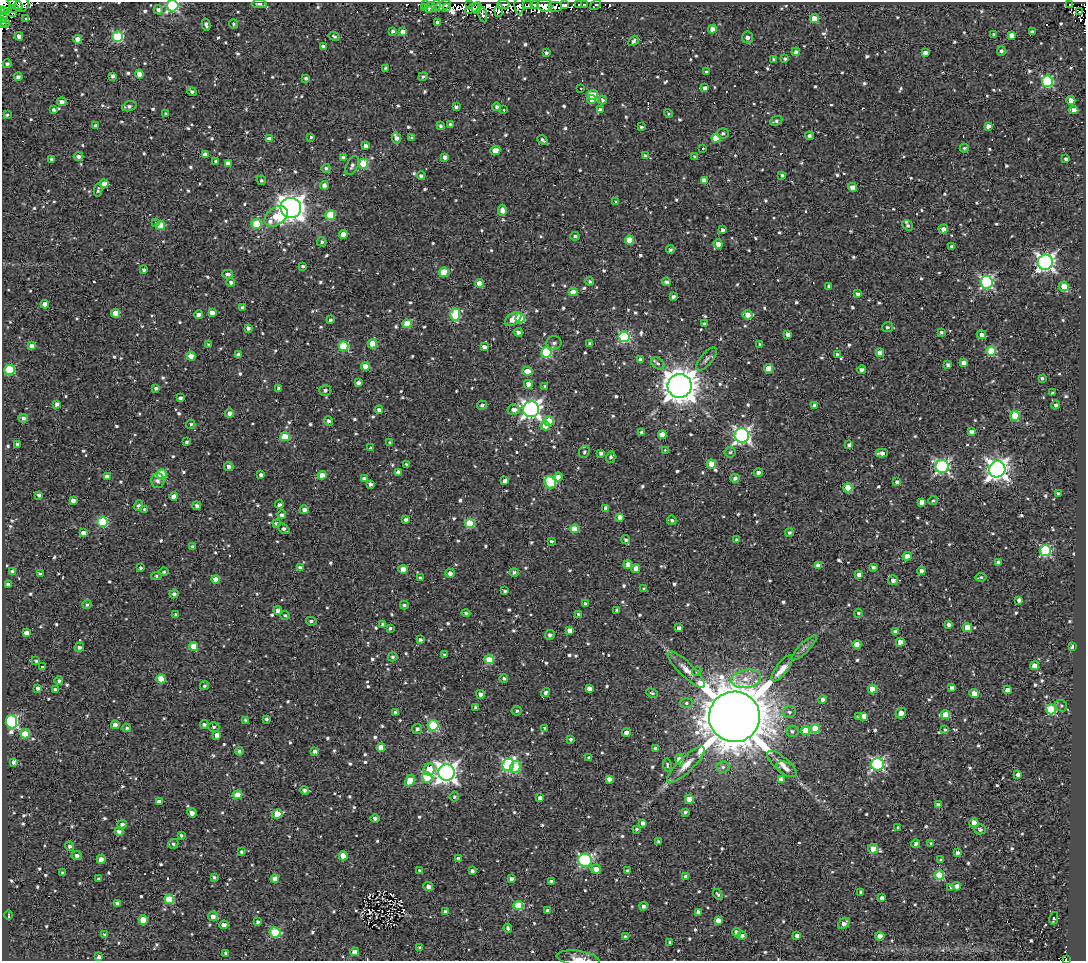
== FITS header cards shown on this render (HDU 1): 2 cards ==
NAXIS1  =                 1084
NAXIS2  =                  959

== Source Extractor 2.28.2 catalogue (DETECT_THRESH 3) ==
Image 1084 x 959 px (HDU 1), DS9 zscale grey, 1 PNG px = 1 image px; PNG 1088 x 963 px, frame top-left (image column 1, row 959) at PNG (2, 2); each listed source drawn as its Kron ellipse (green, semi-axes under 4 px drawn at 4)
Background 1.51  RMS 4.8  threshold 14.5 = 3 sigma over >= 5 px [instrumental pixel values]
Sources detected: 1006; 4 with non-positive FLUX_AUTO (blend fragments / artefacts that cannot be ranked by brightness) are neither listed nor drawn; of the other 1002, the 500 brightest by FLUX_AUTO listed and drawn (502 fainter detections omitted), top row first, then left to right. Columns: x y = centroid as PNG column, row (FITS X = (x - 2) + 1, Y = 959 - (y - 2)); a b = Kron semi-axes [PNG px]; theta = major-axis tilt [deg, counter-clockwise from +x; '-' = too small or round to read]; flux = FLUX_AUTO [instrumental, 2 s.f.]
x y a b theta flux
4 4 10 5 -70 5.6e+03
16 4 8 4 -30 1.3e+04
22 4 8 6 53 8.4e+03
259 4 7 4 1 9.9e+02
470 4 3 2 - 6.7e+02
535 4 4 3 - 1.9e+03
425 5 4 3 - 6.5e+02
436 5 6 2 69 7.1e+02
503 5 6 4 0 7.1e+03
519 5 9 4 -88 3.6e+03
528 5 5 4 - 1.3e+03
545 5 7 6 - 8.2e+03
565 5 4 3 - 1.1e+03
579 5 3 3 - 7.7e+02
584 5 4 3 - 1.4e+03
595 5 6 3 34 6.7e+02
1070 5 4 3 - 1.9e+03
172 6 6 5 - 5.2e+04
443 6 8 4 20 3.9e+03
430 7 5 4 - 1.7e+03
556 7 7 5 0 1.3e+03
14 8 3 2 - 1.9e+03
425 8 3 3 - 7.2e+02
447 8 3 3 - 1.2e+03
472 8 7 3 31 1.8e+03
477 8 6 4 65 1.9e+03
2 10 4 2 - 5.5e+03
158 10 5 4 - 1.0e+03
499 10 6 3 83 9.6e+02
1079 12 3 3 - 1.1e+03
12 13 3 2 - 1.8e+03
2 14 9 3 -68 7.3e+03
482 14 8 3 -76 7.9e+02
26 18 3 3 - 5.9e+02
814 19 4 4 - 6.4e+03
438 22 4 3 - 1.3e+03
2 23 5 2 - 9.2e+03
5 23 5 3 - 6.1e+03
234 24 4 3 - 5.8e+02
206 25 6 3 -77 9.1e+02
712 29 4 4 - 2.2e+03
392 31 4 3 - 7.7e+02
1032 31 3 3 - 5.7e+02
403 32 4 4 - 3.1e+03
994 34 4 3 - 9.5e+02
1011 35 4 4 - 1.9e+03
19 36 4 4 - 2.4e+03
334 36 5 3 - 8.2e+02
118 37 5 5 - 2.6e+04
748 37 6 5 - 1.6e+03
77 39 4 4 - 3.5e+03
633 41 6 4 48 1.0e+03
323 46 4 3 - 9.0e+02
1001 51 5 4 - 8.5e+02
796 52 4 4 - 9.4e+02
546 53 3 3 - 7.0e+02
925 53 4 3 - 1.7e+03
773 59 4 3 - 5.7e+02
785 59 3 3 - 7.8e+02
7 64 4 3 - 8.1e+02
386 68 3 3 - 6.4e+02
706 72 3 3 - 6.5e+02
139 74 4 4 - 2.8e+03
113 76 3 3 - 9.6e+02
18 77 4 4 - 1.1e+03
423 77 4 4 - 7.3e+02
306 78 3 3 - 7.9e+02
1047 81 5 5 - 3.3e+04
581 88 3 2 - 8.7e+02
705 88 4 4 - 1.6e+03
192 91 5 3 - 7.6e+02
593 95 5 5 - 1.3e+04
592 99 4 3 - 2.7e+03
602 100 4 4 - 6.4e+02
1071 100 4 4 - 2.6e+03
62 102 5 4 - 1.3e+03
129 106 7 4 18 9.1e+02
456 107 3 3 - 8.6e+02
497 107 4 4 - 9.4e+02
54 110 3 3 - 7.5e+02
504 110 3 2 - 7.1e+02
600 110 4 4 - 1.2e+03
1074 110 4 4 - 2.3e+03
166 114 4 3 - 6.8e+02
668 114 4 4 - 5.5e+02
7 115 3 3 - 6.2e+02
776 121 6 4 25 7.8e+02
95 125 4 4 - 6.4e+02
451 125 4 4 - 1.5e+03
441 126 4 3 - 7.4e+02
988 126 4 3 - 1.4e+03
641 127 3 3 - 7.5e+02
723 133 6 5 - 7.8e+02
809 136 4 4 - 9.7e+02
311 137 3 3 - 5.8e+02
396 138 5 4 - 1.5e+03
412 138 3 3 - 8.0e+02
716 138 4 4 - 8.1e+03
269 139 4 4 - 1.8e+03
542 140 5 3 - 7.4e+02
365 146 4 4 - 2.0e+03
703 148 3 3 - 1.2e+03
964 148 4 4 - 5.9e+02
495 150 5 4 - 3.9e+03
205 154 4 4 - 1.5e+03
78 156 5 4 - 1.2e+03
645 156 4 3 - 5.8e+02
343 157 4 4 - 1.2e+03
445 157 4 4 - 1.6e+03
695 157 3 3 - 7.4e+02
51 159 4 3 - 9.3e+02
1066 159 4 3 - 7.5e+02
216 161 3 3 - 6.2e+02
228 163 4 4 - 2.6e+03
363 164 5 5 - 1.4e+04
352 166 10 5 64 1.3e+03
326 168 4 4 - 6.5e+02
782 175 4 4 - 6.8e+02
421 176 4 4 - 8.9e+02
261 180 5 4 - 5.9e+02
704 180 4 4 - 2.7e+03
104 184 4 4 - 4.4e+03
324 185 4 4 - 1.5e+03
853 187 4 4 - 1.9e+03
98 190 7 3 83 6.2e+02
615 202 3 3 - 9.2e+02
291 208 10 10 - 3.6e+05
502 210 5 4 - 1.9e+03
330 215 5 5 - 1.4e+04
276 216 13 8 39 9.7e+03
156 223 3 3 - 9.5e+02
257 224 5 5 - 1.2e+04
160 225 5 4 - 7.4e+03
908 225 6 4 -39 7.3e+02
943 229 4 4 - 1.8e+03
722 230 3 3 - 8.6e+02
343 234 4 4 - 3.6e+03
575 236 5 4 - 6.8e+02
629 240 4 4 - 6.3e+03
322 242 4 4 - 6.5e+02
718 244 5 4 - 2.5e+03
951 246 3 3 - 5.6e+02
670 250 4 4 - 6.6e+02
1045 262 7 7 - 1.3e+05
303 266 4 3 - 6.3e+02
144 270 4 3 - 7.2e+02
444 272 5 4 - 9.5e+03
228 274 5 3 - 1.0e+03
590 281 4 4 - 6.7e+02
231 282 4 4 - 1.0e+03
667 282 4 4 - 1.1e+03
986 282 6 6 - 5.5e+04
479 283 4 4 - 4.1e+03
829 286 4 4 - 1.0e+03
1064 286 5 4 - 6.5e+03
573 292 4 4 - 4.5e+03
857 294 4 4 - 9.9e+02
673 297 4 3 - 9.9e+02
45 304 4 4 - 2.4e+03
243 308 4 3 - 1.1e+03
116 313 4 4 - 5.4e+03
212 313 4 4 - 2.1e+03
198 315 4 3 - 1.3e+03
455 315 6 5 - 1.8e+04
747 315 5 4 - 3.4e+03
520 318 5 4 - 1.5e+04
513 319 9 5 35 4.2e+03
330 320 3 3 - 7.0e+02
407 324 4 4 - 9.5e+03
704 324 4 3 - 5.6e+02
887 327 5 5 - 6.4e+02
248 328 4 3 - 1.1e+03
518 332 4 4 - 1.2e+03
941 332 3 3 - 5.8e+02
788 334 4 4 - 1.7e+03
981 335 5 4 - 1.7e+03
624 337 5 5 - 3.5e+04
554 343 7 6 - 9.5e+02
590 343 4 3 - 1.1e+03
372 344 5 4 - 7.1e+03
208 345 4 4 - 5.7e+02
759 345 3 3 - 5.9e+02
31 346 4 4 - 2.2e+03
344 346 5 4 - 1.5e+04
484 347 4 4 - 1.4e+03
991 351 5 5 - 1.7e+04
546 352 5 5 - 2.8e+04
880 353 4 4 - 4.1e+03
239 355 4 4 - 2.0e+03
837 355 3 3 - 9.7e+02
191 356 4 4 - 3.9e+03
640 359 4 4 - 1.3e+03
706 359 14 6 50 1.2e+03
658 363 7 5 -37 9.0e+02
964 363 4 4 - 1.8e+03
948 365 4 4 - 1.0e+03
365 366 4 4 - 3.4e+03
769 369 4 4 - 7.8e+03
10 370 5 5 - 2.1e+04
861 370 4 4 - 1.2e+03
527 371 5 4 - 6.2e+03
1042 378 3 3 - 6.1e+02
358 383 4 4 - 1.4e+03
528 384 4 4 - 2.4e+03
545 386 3 3 - 6.1e+02
680 386 12 12 - 6.3e+05
156 388 4 3 - 1.3e+03
279 388 3 3 - 7.1e+02
325 390 6 5 - 1.1e+03
1053 393 3 3 - 7.7e+02
180 398 4 4 - 8.2e+02
57 404 4 4 - 1.3e+03
482 405 5 4 - 7.2e+02
815 405 4 4 - 1.3e+03
1056 405 4 4 - 8.0e+02
531 409 8 7 - 1.5e+05
379 410 4 4 - 1.3e+03
514 410 6 5 - 2.0e+03
229 413 4 4 - 1.2e+03
1015 416 5 5 - 1.3e+04
23 418 4 4 - 1.0e+03
329 421 5 4 - 8.6e+02
549 421 5 4 - 8.9e+03
191 424 4 4 - 6.1e+02
545 426 5 4 - 4.3e+03
971 431 4 3 - 1.5e+03
642 432 3 3 - 9.8e+02
662 435 4 4 - 3.9e+03
742 435 7 7 - 9.7e+04
285 437 5 4 - 9.4e+03
186 442 3 3 - 6.1e+02
390 443 4 3 - 8.2e+02
17 444 3 3 - 5.9e+02
849 445 4 4 - 1.0e+03
371 448 4 3 - 5.6e+02
665 450 3 2 - 6.5e+02
584 452 6 5 - 6.0e+02
730 452 5 5 - 6.5e+02
601 453 4 4 - 9.8e+02
882 453 6 4 0 1.7e+03
611 457 5 4 - 8.1e+02
407 464 3 3 - 6.7e+02
711 464 4 4 - 8.9e+03
229 467 4 4 - 1.2e+03
942 467 7 6 - 7.3e+04
997 469 8 8 - 2.2e+05
398 472 4 4 - 1.8e+03
758 472 4 4 - 1.2e+03
162 474 5 5 - 1.6e+04
261 475 4 3 - 1.1e+03
322 475 4 4 - 4.0e+03
107 477 4 4 - 2.2e+03
558 477 5 4 - 1.7e+03
735 478 4 4 - 1.1e+03
364 479 4 4 - 1.4e+03
158 481 7 7 - 1.2e+03
505 481 4 4 - 1.9e+03
550 482 6 5 - 2.2e+04
897 482 3 3 - 1.3e+03
370 484 4 3 - 1.2e+03
848 488 4 4 - 9.6e+03
1058 493 3 3 - 6.8e+02
39 495 4 3 - 1.1e+03
174 496 4 4 - 2.1e+03
73 500 4 4 - 1.5e+03
933 501 5 4 - 5.8e+02
921 502 4 4 - 2.3e+03
279 504 4 3 - 1.3e+03
138 505 5 4 - 7.3e+02
197 506 4 4 - 9.1e+02
606 508 4 4 - 1.7e+03
145 510 4 3 - 7.5e+02
304 510 4 4 - 1.3e+03
282 515 4 4 - 1.0e+03
620 517 4 4 - 2.2e+03
406 519 4 3 - 1.3e+03
672 520 5 4 - 7.0e+02
103 522 5 5 - 1.9e+04
470 523 5 4 - 1.3e+04
276 524 4 3 - 8.4e+02
284 529 6 4 -40 1.0e+03
574 529 5 4 - 8.2e+03
83 533 4 4 - 1.9e+03
789 533 4 4 - 8.6e+02
626 540 5 4 - 9.0e+02
737 540 3 3 - 7.7e+02
551 541 3 3 - 6.1e+02
193 547 4 4 - 8.3e+02
1045 551 5 5 - 3.1e+04
907 556 4 4 - 3.6e+03
998 562 4 3 - 1.4e+03
628 565 4 4 - 3.1e+03
818 566 4 4 - 2.8e+03
300 567 4 3 - 9.1e+02
873 567 4 3 - 1.0e+03
140 568 3 3 - 6.6e+02
403 569 4 4 - 3.7e+03
636 569 4 4 - 3.1e+03
13 571 4 4 - 2.2e+03
921 571 4 4 - 1.3e+03
164 572 5 4 - 6.6e+02
514 572 4 4 - 9.1e+02
450 573 4 4 - 1.5e+03
40 574 4 3 - 6.4e+02
859 574 4 4 - 1.8e+03
156 576 5 4 - 5.6e+02
981 577 5 3 - 6.3e+02
420 578 3 3 - 6.6e+02
215 579 4 4 - 2.8e+03
893 580 5 5 - 1.7e+03
8 584 4 3 - 8.6e+02
644 589 4 3 - 5.9e+02
505 591 4 3 - 6.6e+02
174 594 4 4 - 1.1e+03
1019 600 4 4 - 1.4e+03
585 603 4 3 - 5.7e+02
87 605 4 4 - 5.6e+02
404 605 4 3 - 6.6e+02
278 610 4 4 - 1.3e+03
617 610 4 3 - 9.3e+02
466 613 4 3 - 5.9e+02
858 613 4 4 - 6.3e+02
578 614 4 4 - 6.9e+02
176 615 3 3 - 1.5e+03
285 615 5 4 - 5.6e+02
311 621 5 4 - 7.6e+02
382 625 4 4 - 6.8e+02
949 625 4 4 - 1.0e+03
390 628 3 3 - 5.8e+02
679 628 4 4 - 1.4e+03
967 628 4 4 - 8.4e+03
570 630 4 4 - 2.5e+03
895 631 4 3 - 1.1e+03
26 633 4 4 - 2.0e+03
550 635 5 4 - 1.1e+03
420 640 4 3 - 9.7e+02
900 642 4 4 - 2.8e+03
857 645 4 4 - 4.2e+03
193 646 4 4 - 9.0e+03
79 647 5 4 - 8.9e+02
1072 647 4 3 - 9.3e+02
804 648 17 5 45 1.3e+03
444 655 4 3 - 6.5e+02
393 657 4 4 - 6.7e+02
489 660 4 4 - 9.8e+03
36 661 4 3 - 6.0e+02
1034 666 4 4 - 4.6e+03
42 667 3 3 - 8.3e+02
782 668 16 5 54 4.3e+03
686 669 25 7 -44 3.6e+03
697 671 5 4 - 5.6e+02
504 678 4 4 - 7.2e+02
161 679 4 4 - 8.0e+03
746 679 15 9 9 4.3e+03
59 681 4 4 - 7.3e+02
204 686 5 4 - 6.5e+02
38 688 4 3 - 1.2e+03
589 688 4 4 - 1.6e+03
952 688 4 4 - 1.7e+03
55 689 3 3 - 8.2e+02
872 689 4 4 - 6.8e+03
1008 690 4 4 - 1.6e+03
545 693 5 4 - 8.5e+02
652 693 6 4 -25 6.7e+02
480 694 4 4 - 1.2e+03
974 694 4 4 - 4.4e+03
823 700 4 4 - 1.3e+03
686 703 6 5 - 7.4e+02
1061 706 6 5 - 6.0e+02
476 708 4 3 - 9.8e+02
1051 709 5 5 - 2.3e+04
517 711 5 5 - 6.7e+02
395 712 3 3 - 6.1e+02
789 712 7 6 - 7.8e+02
901 713 5 5 - 2.1e+03
946 715 4 4 - 7.2e+03
864 716 4 4 - 2.0e+03
734 717 25 25 - 2.4e+06
858 717 4 3 - 6.0e+02
266 719 3 3 - 7.5e+02
246 720 4 4 - 8.7e+02
11 722 6 5 - 5.6e+04
204 724 4 4 - 8.7e+02
115 725 4 4 - 2.2e+03
433 725 5 5 - 2.3e+04
214 727 6 4 2 6.1e+02
127 728 4 4 - 6.4e+02
545 728 3 3 - 6.6e+02
417 729 5 5 - 8.5e+02
815 729 4 4 - 8.4e+03
806 730 4 4 - 8.0e+03
945 730 4 3 - 5.9e+02
792 731 6 5 - 9.6e+02
626 733 4 4 - 2.6e+03
25 734 5 4 - 8.2e+03
217 735 4 4 - 2.0e+03
571 739 3 3 - 6.3e+02
381 748 4 4 - 4.8e+03
656 748 3 3 - 7.9e+02
239 751 4 4 - 7.5e+02
315 751 4 3 - 1.1e+03
589 758 3 3 - 5.7e+02
679 760 5 4 - 4.3e+03
14 762 4 3 - 1.0e+03
782 764 18 7 -41 2.4e+03
877 764 6 6 - 6.1e+04
508 765 6 5 - 4.6e+04
667 765 6 4 -84 5.6e+02
686 765 25 7 44 3.7e+03
515 767 6 5 - 1.5e+04
723 767 6 5 - 8.0e+02
429 769 6 5 - 8.5e+03
787 769 11 6 -29 1.5e+03
446 773 8 8 - 2.0e+05
1018 775 4 4 - 1.8e+03
427 778 5 5 - 1.2e+04
609 779 4 3 - 1.7e+03
781 779 4 4 - 2.5e+03
410 781 6 4 61 5.9e+03
305 790 4 4 - 9.9e+02
238 795 4 4 - 6.6e+03
454 797 5 4 - 6.4e+02
540 798 4 4 - 1.8e+03
689 799 4 4 - 4.9e+03
159 802 4 4 - 2.4e+03
938 805 4 3 - 1.1e+03
685 812 4 3 - 6.5e+02
192 813 5 4 - 1.7e+03
277 814 5 4 - 7.1e+03
375 818 4 4 - 1.1e+03
643 823 4 4 - 1.5e+03
974 823 4 4 - 5.2e+03
122 824 4 4 - 9.5e+02
898 827 3 3 - 6.0e+02
636 829 3 3 - 5.6e+02
980 829 6 5 - 9.6e+02
119 832 4 4 - 1.4e+03
181 835 3 3 - 5.7e+02
658 841 3 3 - 5.5e+02
931 843 4 3 - 5.9e+02
173 844 5 4 - 6.3e+02
916 844 4 4 - 1.1e+03
70 846 4 4 - 8.5e+02
873 849 5 5 - 3.2e+03
241 852 4 3 - 7.8e+02
957 853 3 3 - 1.3e+03
77 855 5 4 - 1.1e+03
343 856 4 4 - 5.2e+03
101 859 5 4 - 1.8e+03
458 859 4 3 - 1.6e+03
585 860 7 6 - 4.9e+04
941 860 3 3 - 6.7e+02
596 869 5 4 - 3.0e+03
420 871 4 4 - 9.7e+02
472 871 4 3 - 1.1e+03
627 871 3 3 - 5.6e+02
63 873 3 3 - 5.8e+02
939 875 4 4 - 1.4e+04
214 877 3 3 - 6.3e+02
686 877 4 3 - 1.5e+03
99 879 4 3 - 8.7e+02
275 879 4 4 - 4.0e+03
511 879 4 3 - 1.1e+03
551 882 4 3 - 1.3e+03
428 886 5 4 - 1.4e+03
957 886 4 4 - 2.3e+03
951 887 4 4 - 5.5e+02
861 892 4 4 - 8.6e+02
718 894 5 3 - 6.2e+02
882 898 4 3 - 1.4e+03
169 899 5 5 - 1.4e+04
117 903 4 3 - 8.0e+02
518 905 5 4 - 1.6e+04
643 906 4 4 - 9.8e+02
548 911 4 4 - 1.7e+03
446 912 4 4 - 1.3e+03
698 912 4 3 - 1.7e+03
8 915 4 2 - 6.0e+02
213 916 5 5 - 1.9e+03
1054 918 6 3 77 7.5e+02
143 920 4 4 - 6.9e+03
718 920 4 4 - 2.4e+03
258 922 4 3 - 8.6e+02
844 923 6 4 39 1.8e+03
224 925 5 4 - 2.5e+03
508 928 4 3 - 9.9e+02
275 932 5 5 - 1.9e+04
736 932 4 4 - 1.2e+03
104 935 4 4 - 5.8e+02
742 936 4 4 - 1.0e+03
797 936 4 4 - 1.5e+03
880 936 4 4 - 5.0e+03
626 937 4 4 - 1.4e+03
670 942 3 3 - 6.6e+02
419 947 3 3 - 6.0e+02
354 952 4 4 - 2.5e+03
226 953 3 3 - 6.8e+02
99 957 3 3 - 1.0e+03
578 958 21 7 -8 3.0e+03
1066 959 3 2 - 8.0e+02
At the frame edge (FLAGS 8, measured only in part): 10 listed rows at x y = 4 4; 16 4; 22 4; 259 4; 172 6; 2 10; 2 14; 2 23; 578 958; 1066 959
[502 fainter detections neither listed nor drawn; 4 non-positive-flux detections neither listed nor drawn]